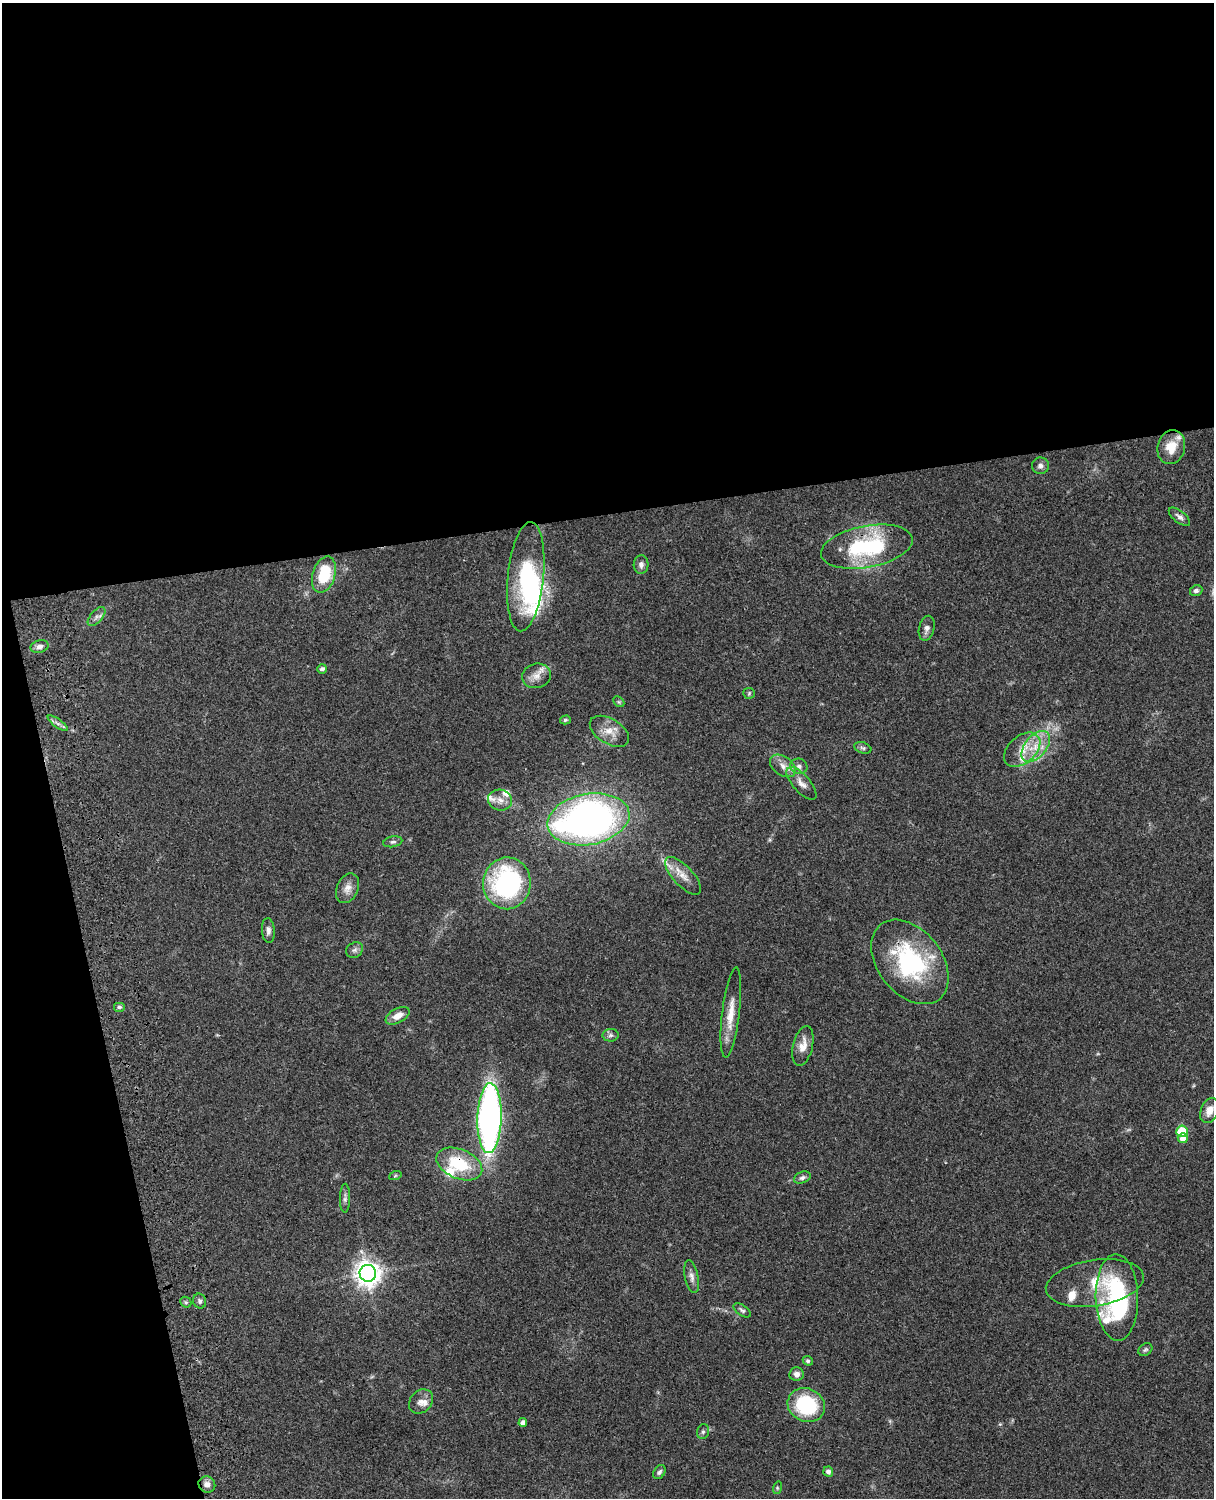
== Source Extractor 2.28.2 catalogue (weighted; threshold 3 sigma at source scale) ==
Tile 1 of 4 x 3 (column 1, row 1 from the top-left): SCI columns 121-1332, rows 3268-4763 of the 5088 x 4927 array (HDU 1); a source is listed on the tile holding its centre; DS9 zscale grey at full resolution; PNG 1216 x 1500 px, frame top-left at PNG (2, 3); each listed source drawn as its Kron ellipse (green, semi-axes under 4 px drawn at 4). Shown black and unused: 39% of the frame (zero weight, under 3 of 4 exposures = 6% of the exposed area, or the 3 px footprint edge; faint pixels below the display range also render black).
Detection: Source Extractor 2.28.2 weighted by HDU 2 'WHT'; one run over the whole footprint, this tile lists its part. Background 0.0771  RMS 0.0058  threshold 0.0259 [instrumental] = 3 sigma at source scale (4.5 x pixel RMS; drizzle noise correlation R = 1.50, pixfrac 1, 0.05/0.05 arcsec/px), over >= 5 px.
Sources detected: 76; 2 inside a brighter object's white glare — neither listed nor drawn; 10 inside a brighter listed object's ellipse — not listed separately; the other 64 listed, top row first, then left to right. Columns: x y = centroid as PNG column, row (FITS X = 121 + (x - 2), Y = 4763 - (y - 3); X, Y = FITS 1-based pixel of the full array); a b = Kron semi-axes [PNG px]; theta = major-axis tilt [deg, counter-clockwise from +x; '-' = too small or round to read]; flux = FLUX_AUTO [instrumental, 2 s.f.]
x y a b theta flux
1171 447 17 13 75 10
1040 466 8 8 - 2.1
1179 517 13 6 -38 2.2
867 547 46 20 10 56
641 565 9 7 87 2.3
324 575 18 11 73 23
526 577 55 18 84 47
1196 591 6 5 - 1.7
96 616 11 6 49 2.3
927 628 12 7 76 2.7
40 647 9 6 13 2.4
322 669 5 4 - 1.8
536 676 14 12 15 5.8
749 693 6 5 - 0.91
619 702 6 4 -44 0.89
565 720 5 4 - 0.82
58 723 12 3 -36 1.8
609 731 22 12 -32 7.7
1036 746 18 10 50 10
863 748 9 5 -19 1.2
1022 750 21 13 41 10
783 766 14 9 -36 4.6
799 766 8 7 - 2.2
801 783 20 8 -49 4.8
500 800 12 10 -13 4.4
588 819 41 25 10 260
393 842 9 5 11 1.4
683 876 24 10 -47 7.5
507 883 26 24 85 84
348 888 15 10 66 4.6
268 931 12 6 -86 2.4
355 950 9 7 32 1.8
910 962 47 32 -52 64
119 1007 6 5 - 1.1
731 1012 45 8 83 11
398 1016 13 7 28 5
611 1035 8 6 1 1.6
803 1046 20 9 76 6.5
1210 1111 13 8 67 5
489 1118 35 12 88 260
1182 1131 5 5 - 22
1183 1138 5 5 - 5.4
459 1164 24 14 -23 25
395 1176 6 4 19 0.78
802 1178 9 5 21 1.7
345 1198 14 5 89 1.9
368 1273 8 8 - 550
692 1277 17 6 -78 3
1095 1283 49 23 9 24
1117 1297 43 21 -88 60
200 1301 7 6 - 1.6
186 1302 6 5 - 0.96
742 1310 10 5 -36 1.3
1145 1350 7 5 37 1.1
808 1361 5 4 - 1
797 1374 7 6 - 2.4
421 1401 13 10 46 3.9
806 1405 19 16 -24 43
523 1422 4 4 - 2.5
703 1431 7 5 74 1.4
659 1472 7 5 55 1.4
828 1472 5 5 - 1.9
207 1484 9 8 - 3.3
777 1488 6 4 73 0.84
Overlapping masked pixels (flux is a lower limit): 3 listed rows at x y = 867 547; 910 962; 459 1164